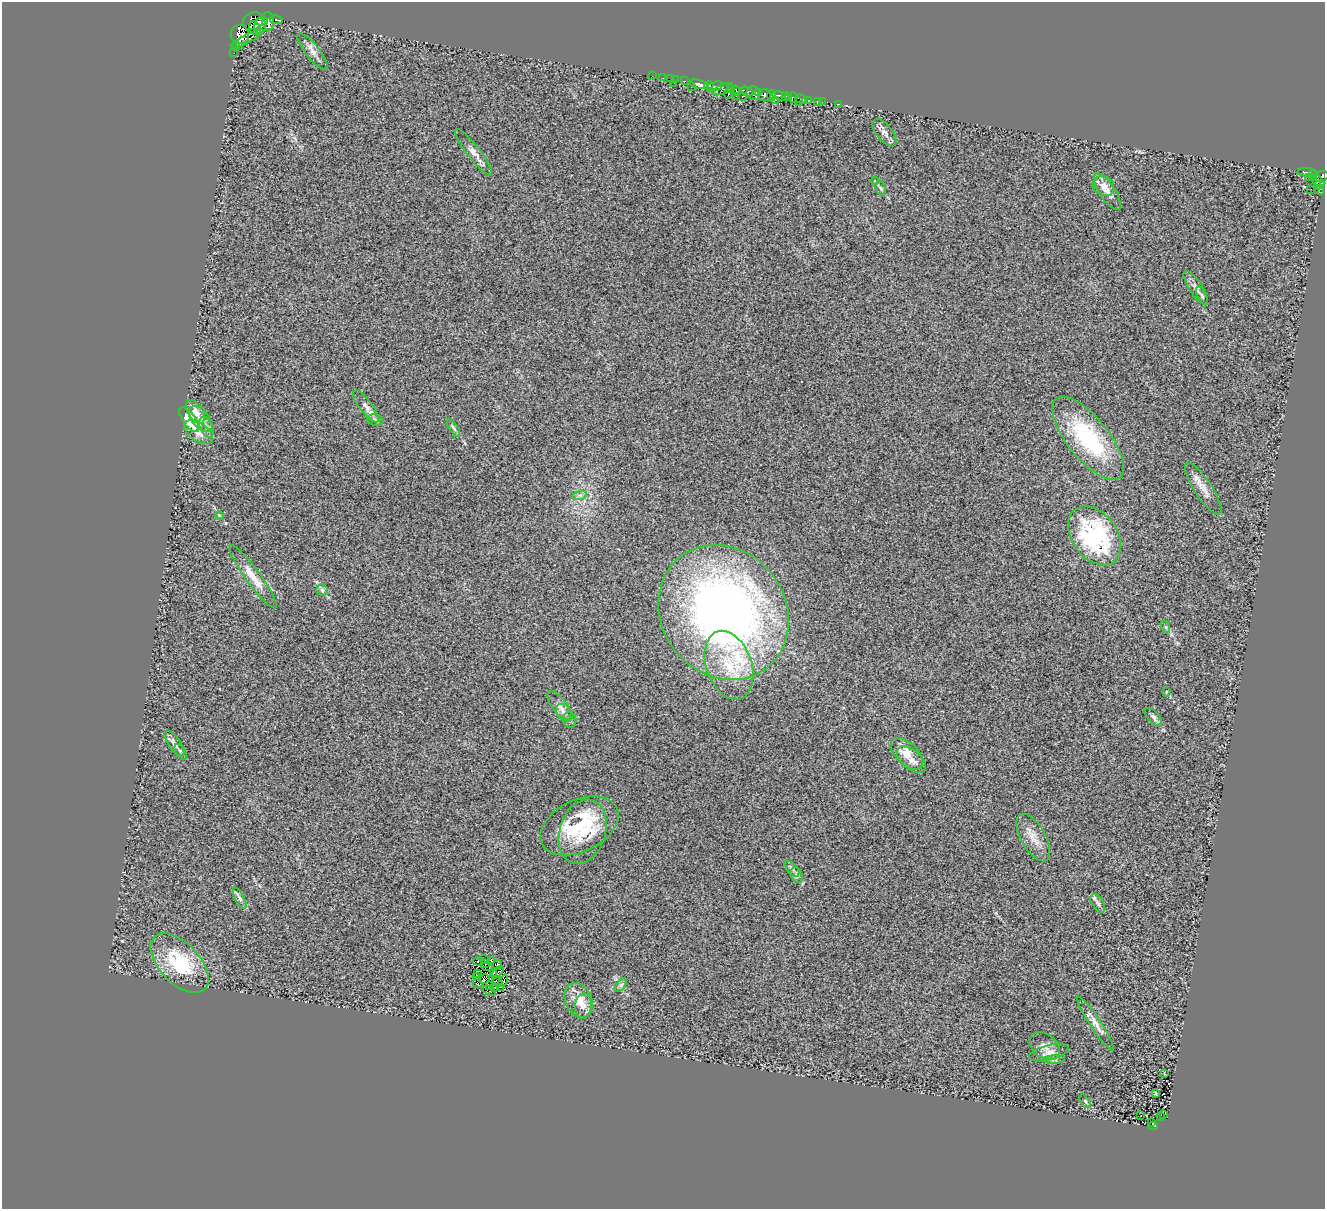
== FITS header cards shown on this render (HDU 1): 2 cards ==
NAXIS1  =                 1323
NAXIS2  =                 1207

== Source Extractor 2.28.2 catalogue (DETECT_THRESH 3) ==
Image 1323 x 1207 px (HDU 1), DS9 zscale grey, 1 PNG px = 1 image px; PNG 1327 x 1211 px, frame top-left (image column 1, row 1207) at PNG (2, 2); each listed source drawn as its Kron ellipse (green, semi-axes under 4 px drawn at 4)
Background 0.608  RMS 0.23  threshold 0.693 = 3 sigma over >= 5 px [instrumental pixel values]
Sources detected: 135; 6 with non-positive FLUX_AUTO (blend fragments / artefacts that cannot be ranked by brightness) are neither listed nor drawn; the other 129 listed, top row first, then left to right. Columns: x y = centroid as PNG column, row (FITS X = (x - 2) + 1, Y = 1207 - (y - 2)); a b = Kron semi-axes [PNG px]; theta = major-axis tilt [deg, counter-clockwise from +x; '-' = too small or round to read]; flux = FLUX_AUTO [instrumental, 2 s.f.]
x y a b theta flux
276 20 6 3 -10 310
253 21 10 8 26 3000
262 21 6 3 7 920
268 21 9 6 -86 1700
260 26 8 5 89 1800
255 28 7 5 -59 880
240 35 9 9 - 650
248 38 18 4 28 890
236 46 4 3 - 330
239 47 4 3 - 1000
313 52 22 7 -51 110
234 53 2 2 - 9.1
652 76 2 2 - 9.7
663 78 2 2 - 8
670 79 2 2 - 33
676 80 2 2 - 20
685 81 2 2 - 3.7
674 83 2 2 - 26
698 84 9 4 -14 1500
709 86 4 3 - 530
691 87 3 2 - 44
714 87 8 4 18 730
723 89 11 5 22 280
730 89 4 3 - 420
736 90 5 2 - 52
747 92 6 4 -22 580
758 92 4 3 - 220
729 93 5 4 - 300
753 93 7 6 - 820
765 95 6 6 - 160
772 95 6 3 -89 570
736 96 2 2 - 10
780 96 8 3 -16 110
742 97 4 3 - 170
786 97 4 2 - 580
789 97 4 3 - 340
793 97 5 2 - 33
801 99 6 3 -17 260
775 100 3 3 - 140
808 100 3 3 - 180
817 101 3 2 - 61
798 102 2 2 - 130
822 102 2 2 - 15
839 104 2 2 - 10
885 133 16 8 -52 100
473 152 29 6 -52 130
1307 172 9 3 -5 310
1312 175 3 2 - 69
1322 176 7 5 21 520
1308 177 3 2 - 15
1314 178 4 3 - 60
875 181 4 4 - 14
1317 181 5 3 - 340
1319 184 5 3 - 270
1103 186 11 10 - 130
881 188 8 4 -69 28
1311 189 2 2 - 22
1319 190 5 2 - 41
1107 191 21 8 -56 140
1196 288 19 6 -57 96
1202 296 10 4 -64 28
366 406 19 6 -52 93
195 412 13 7 -58 140
201 419 15 8 -51 130
189 420 14 6 -54 580
375 420 8 5 -17 37
206 427 11 6 -67 66
453 428 10 4 -58 35
199 432 16 9 -34 140
1088 438 51 20 -51 1500
1203 489 30 8 -57 170
580 495 7 4 18 38
219 515 4 3 - 15
1094 536 32 22 -54 1900
253 576 39 7 -54 250
322 590 6 5 - 29
724 612 70 62 -52 11000
1166 627 6 4 -71 22
729 665 36 22 -71 770
1166 692 4 2 - 10
560 706 18 7 -53 110
564 712 9 7 -50 70
1153 717 11 5 -47 49
570 720 8 6 -76 38
174 743 15 6 -55 79
181 752 8 5 -54 35
907 754 19 11 -44 240
911 760 17 9 -41 120
579 826 42 26 26 1100
583 832 33 23 73 590
1033 838 26 12 -60 210
792 869 10 5 -47 40
797 875 8 5 -67 40
240 898 11 4 -62 47
1098 903 10 5 -58 53
485 959 5 2 - 36
491 960 2 2 - 17
478 961 5 3 - 1.5
180 963 36 20 -47 970
485 964 3 2 - 7.7
497 965 5 3 - 49
487 966 6 2 -14 23
498 972 7 2 48 14
477 973 3 3 - 1.8
493 974 4 2 - 18
476 976 3 2 - 14
484 979 5 2 - 31
497 981 6 2 -45 5.9
503 981 6 2 63 14
478 984 5 3 - 69
490 985 2 2 - 11
621 985 8 4 52 33
501 987 3 2 - 16
495 988 4 2 - 14
489 991 7 2 -34 30
579 1000 18 13 -64 270
583 1006 12 8 82 120
1096 1024 32 5 -56 130
1045 1046 17 12 -38 130
1049 1052 20 7 13 120
1054 1060 10 4 4 28
1164 1074 4 2 - 10
1155 1094 3 3 - 16
1085 1101 8 4 -55 26
1163 1115 3 3 - 9.9
1141 1116 3 2 - 21
1161 1117 2 2 - 4.3
1152 1122 3 3 - 37
1153 1126 5 3 - 92
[6 non-positive-flux detections neither listed nor drawn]